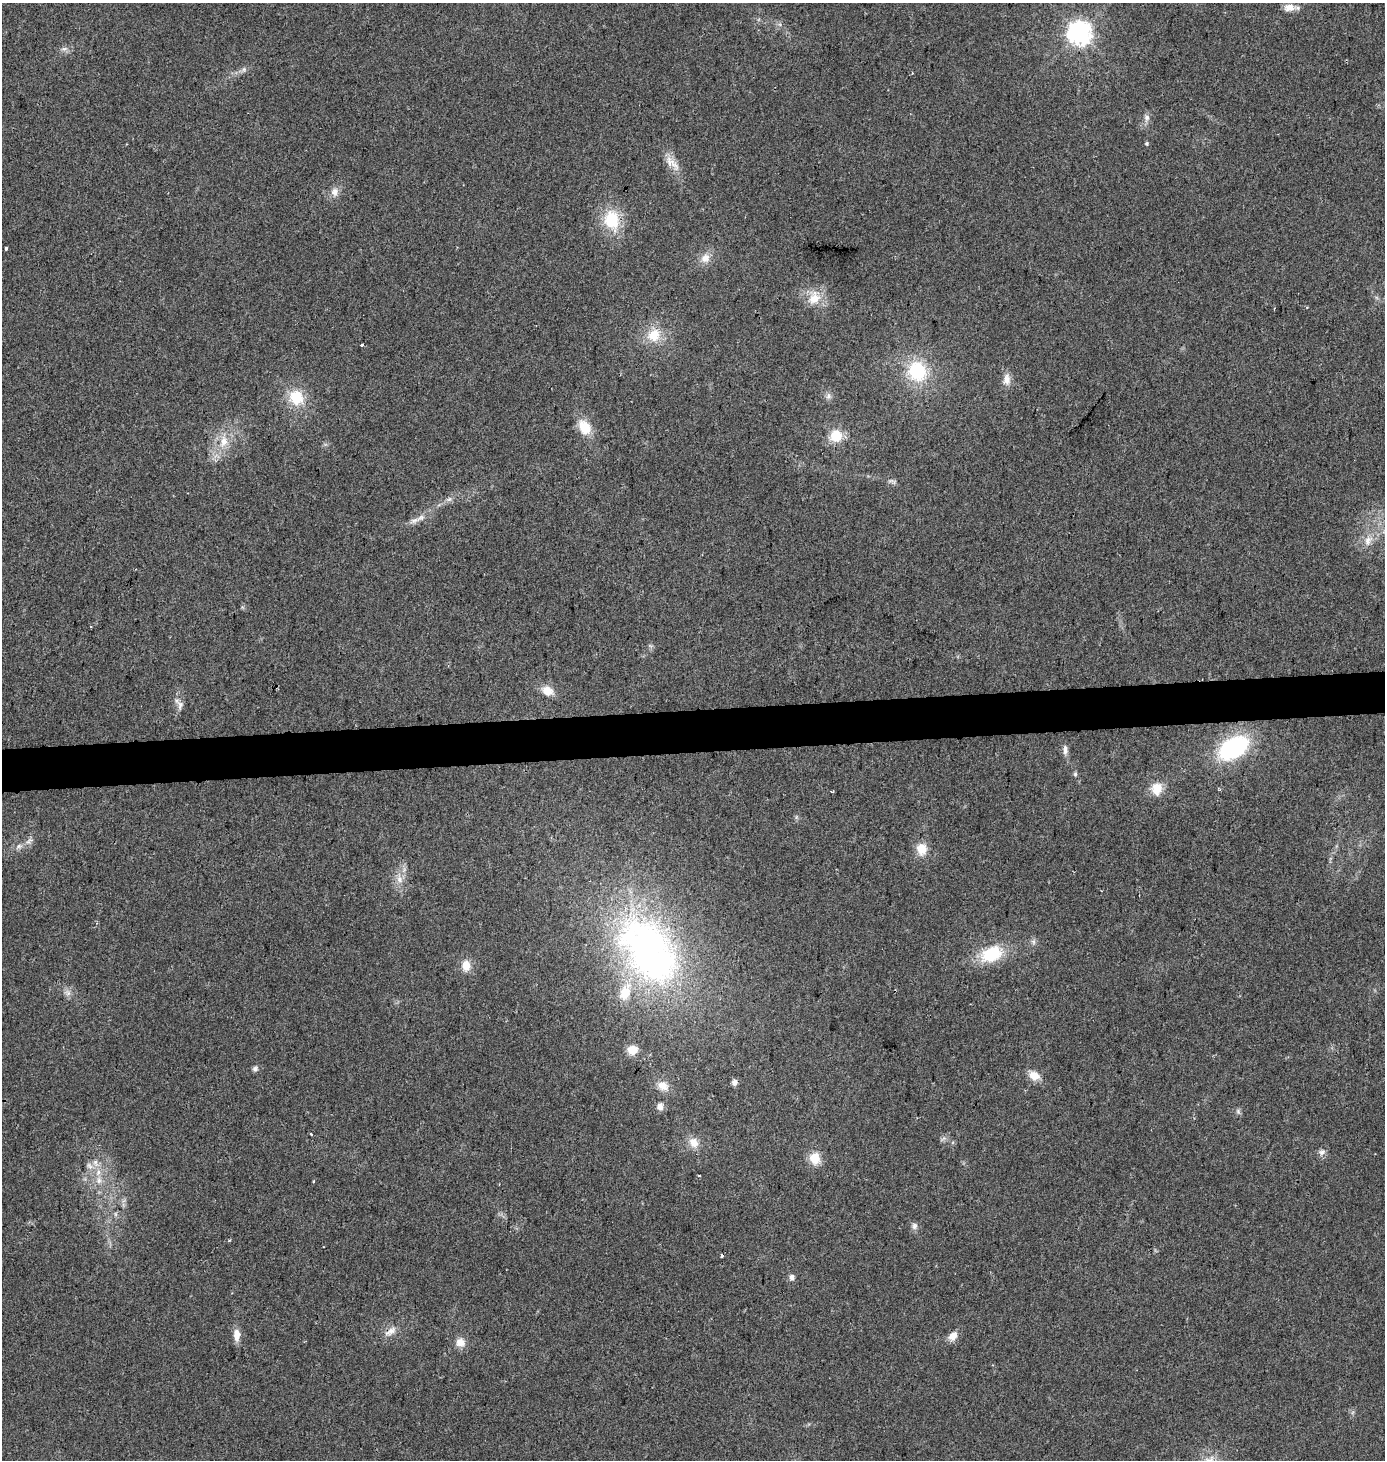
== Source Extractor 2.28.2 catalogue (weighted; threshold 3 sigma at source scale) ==
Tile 5 of 3 x 3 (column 2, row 2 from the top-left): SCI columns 1388-2770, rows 1477-2934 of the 4152 x 4411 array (HDU 1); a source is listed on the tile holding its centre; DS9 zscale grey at full resolution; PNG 1387 x 1462 px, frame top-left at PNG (2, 3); no overlay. Shown black and unused: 3% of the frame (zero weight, under 2 of 3 exposures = <1% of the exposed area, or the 3 px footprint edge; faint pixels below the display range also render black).
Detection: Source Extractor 2.28.2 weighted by HDU 2 'WHT'; one run over the whole footprint, this tile lists its part. Background 0.0538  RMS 0.007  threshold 0.0317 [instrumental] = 3 sigma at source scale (4.5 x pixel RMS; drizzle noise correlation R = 1.50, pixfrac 1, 0.0396/0.0396 arcsec/px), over >= 5 px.
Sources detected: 65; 1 cosmic-ray / hot-pixel residue — not listed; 2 inside a brighter listed object's ellipse — not listed separately; the other 62 listed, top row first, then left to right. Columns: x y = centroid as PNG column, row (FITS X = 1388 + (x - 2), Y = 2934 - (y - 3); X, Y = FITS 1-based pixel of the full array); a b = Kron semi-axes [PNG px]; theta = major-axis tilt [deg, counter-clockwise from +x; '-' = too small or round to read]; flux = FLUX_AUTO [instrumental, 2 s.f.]
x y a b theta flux
1289 7 14 9 4 6.6
1079 33 8 8 - 610
64 49 10 5 7 2.5
244 69 7 5 -44 1.7
1147 118 9 7 76 3
1147 143 5 4 - 0.96
672 163 27 11 -44 9.3
335 192 12 10 82 5.3
611 220 21 18 -88 29
6 248 3 3 - 4.1
705 258 13 12 - 6.9
814 298 21 16 66 13
654 335 18 16 41 16
362 344 3 3 - 4.1
917 371 24 20 -72 40
1007 379 15 9 88 6.1
828 396 9 7 -89 2.6
296 397 18 16 -54 22
585 427 20 14 -62 14
836 436 13 13 - 16
224 441 18 11 79 12
449 499 8 6 22 2.3
421 518 15 7 24 5.2
1368 541 16 10 60 7.7
547 691 15 11 -28 9
180 705 14 8 85 4.1
1233 748 29 17 31 88
1065 750 15 6 -87 3.5
1075 774 6 5 - 1.2
1157 788 14 12 76 11
832 792 4 2 - 0.86
29 841 12 4 34 2.6
921 849 13 11 -86 11
400 880 10 6 -84 3.7
648 950 94 58 -53 310
991 954 27 17 22 32
466 965 13 10 -82 8.9
68 993 10 7 -46 3.2
632 1050 10 9 - 9.3
255 1069 7 7 - 2
1034 1075 13 10 -27 8.7
735 1082 7 6 - 3.1
663 1086 14 11 -19 8
660 1106 9 7 -87 3.9
1238 1111 8 6 -70 1.7
311 1134 3 2 - 1.8
943 1139 7 4 20 1.6
694 1143 14 11 -59 7.8
1322 1152 10 8 37 2.9
815 1158 13 11 -82 13
96 1163 12 7 -65 4.1
89 1166 11 6 -53 3.5
98 1172 10 7 66 4.8
699 1175 4 2 - 0.6
314 1182 3 3 - 1.7
914 1226 10 7 89 2.6
722 1256 4 3 - 1.2
792 1277 9 7 -76 2.5
390 1331 19 8 34 6
237 1335 15 8 -88 6.9
953 1336 12 8 43 6.5
460 1342 11 10 - 6.9